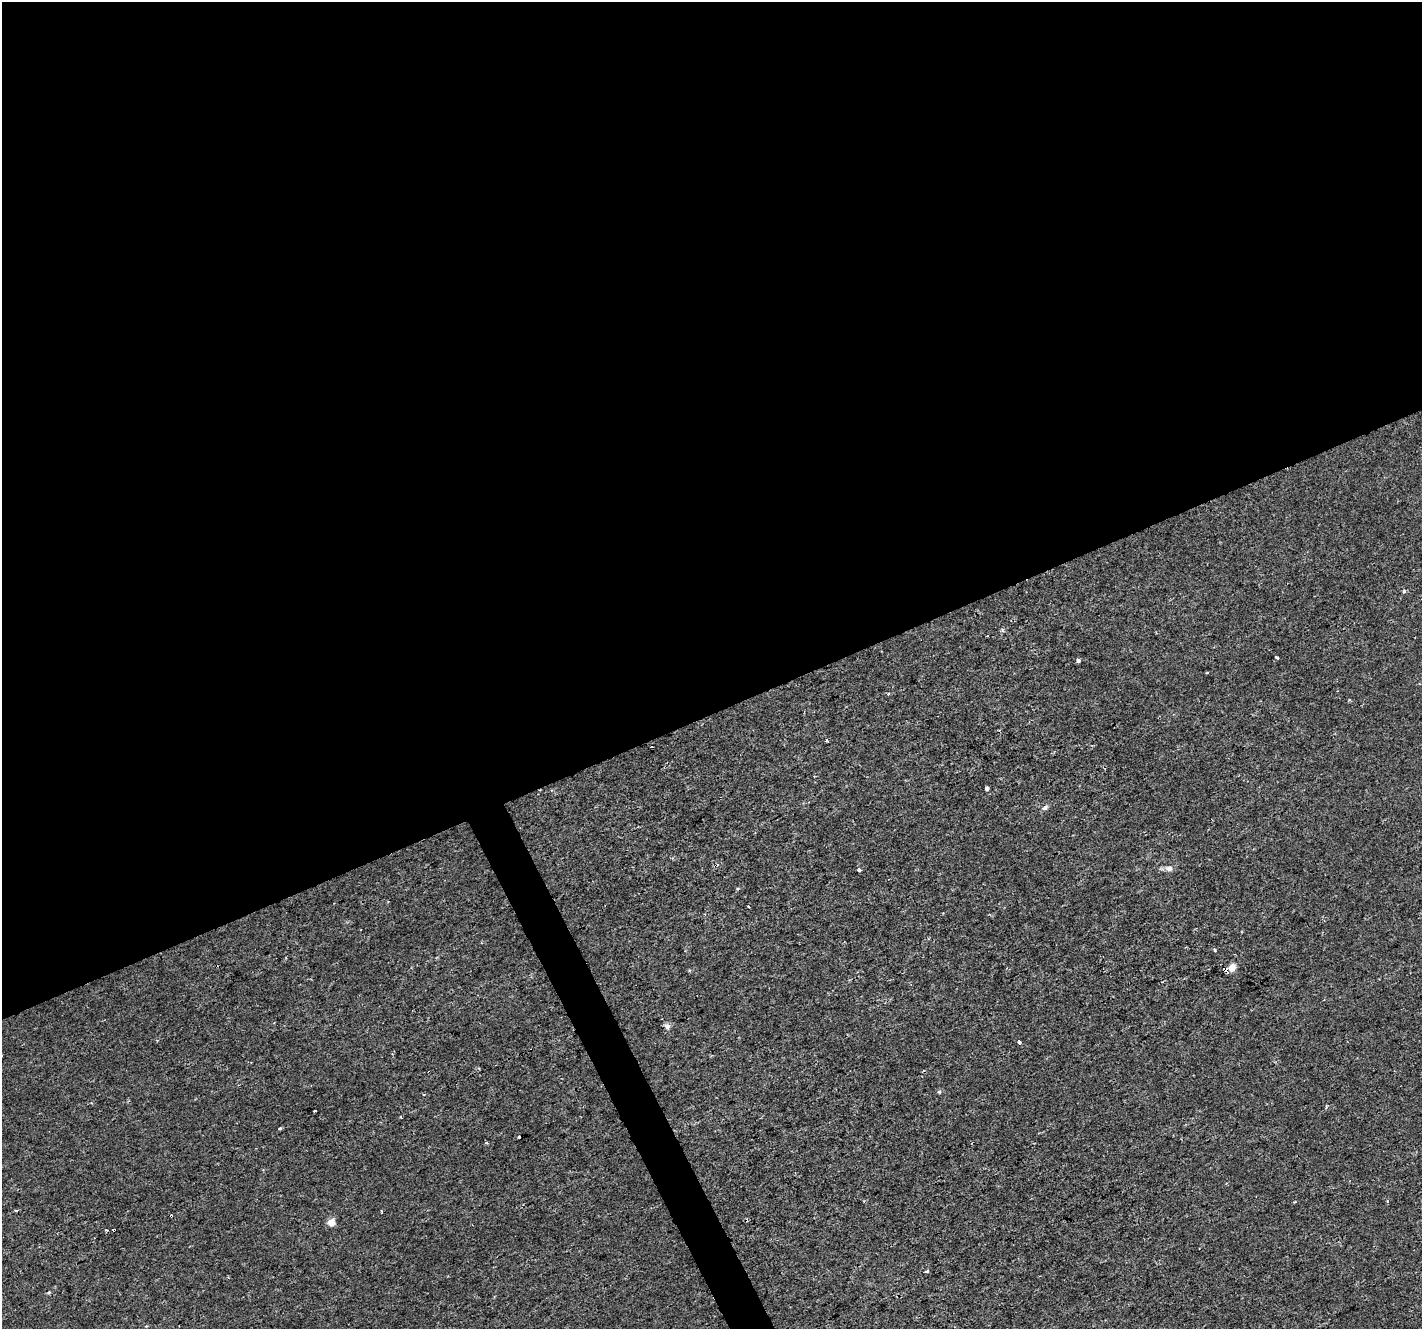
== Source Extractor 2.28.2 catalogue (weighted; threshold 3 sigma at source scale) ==
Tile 2 of 4 x 4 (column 2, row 1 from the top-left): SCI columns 1421-2840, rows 4074-5400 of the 5683 x 5550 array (HDU 1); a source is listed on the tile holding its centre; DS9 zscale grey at full resolution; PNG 1424 x 1331 px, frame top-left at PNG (2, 2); no overlay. Shown black and unused: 55% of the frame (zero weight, under 2 of 3 exposures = <1% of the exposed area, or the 3 px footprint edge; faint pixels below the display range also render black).
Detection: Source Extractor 2.28.2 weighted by HDU 2 'WHT'; one run over the whole footprint, this tile lists its part. Background -2.55e-04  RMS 0.0022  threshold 0.00974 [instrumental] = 3 sigma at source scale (4.5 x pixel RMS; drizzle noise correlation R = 1.50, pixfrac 1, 0.0396/0.0396 arcsec/px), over >= 5 px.
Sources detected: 34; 5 cosmic-ray / hot-pixel residue — not listed; the other 29 listed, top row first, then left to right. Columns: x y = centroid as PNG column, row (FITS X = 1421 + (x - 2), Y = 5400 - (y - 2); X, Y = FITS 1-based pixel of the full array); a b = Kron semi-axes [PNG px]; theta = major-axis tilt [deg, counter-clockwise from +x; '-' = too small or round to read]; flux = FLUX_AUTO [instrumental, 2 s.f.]
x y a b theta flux
1404 591 5 4 - 0.33
1002 630 5 5 - 0.3
987 635 3 3 - 0.72
1277 658 4 3 - 0.93
1078 660 4 3 - 1.5
827 741 4 2 - 0.29
987 789 4 3 - 1
1045 807 8 6 27 0.66
1169 868 9 7 3 0.87
859 870 3 3 - 0.99
749 907 3 3 - 0.33
1215 950 4 3 - 0.34
1232 967 6 5 - 2.2
1225 970 5 4 - 3.2
667 1026 6 6 - 0.9
1019 1042 4 3 - 2.3
939 1092 5 5 - 0.3
1326 1106 4 3 - 0.23
314 1111 3 2 - 0.65
401 1117 3 2 - 0.25
280 1128 3 3 - 0.56
519 1137 3 3 - 0.52
486 1143 4 3 - 0.22
1387 1201 4 3 - 0.2
1294 1202 3 3 - 0.2
381 1211 4 2 - 0.22
331 1222 6 5 - 2.8
927 1271 3 3 - 0.55
49 1292 5 4 - 0.25
Overlapping masked pixels (flux is a lower limit): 1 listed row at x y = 1225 970